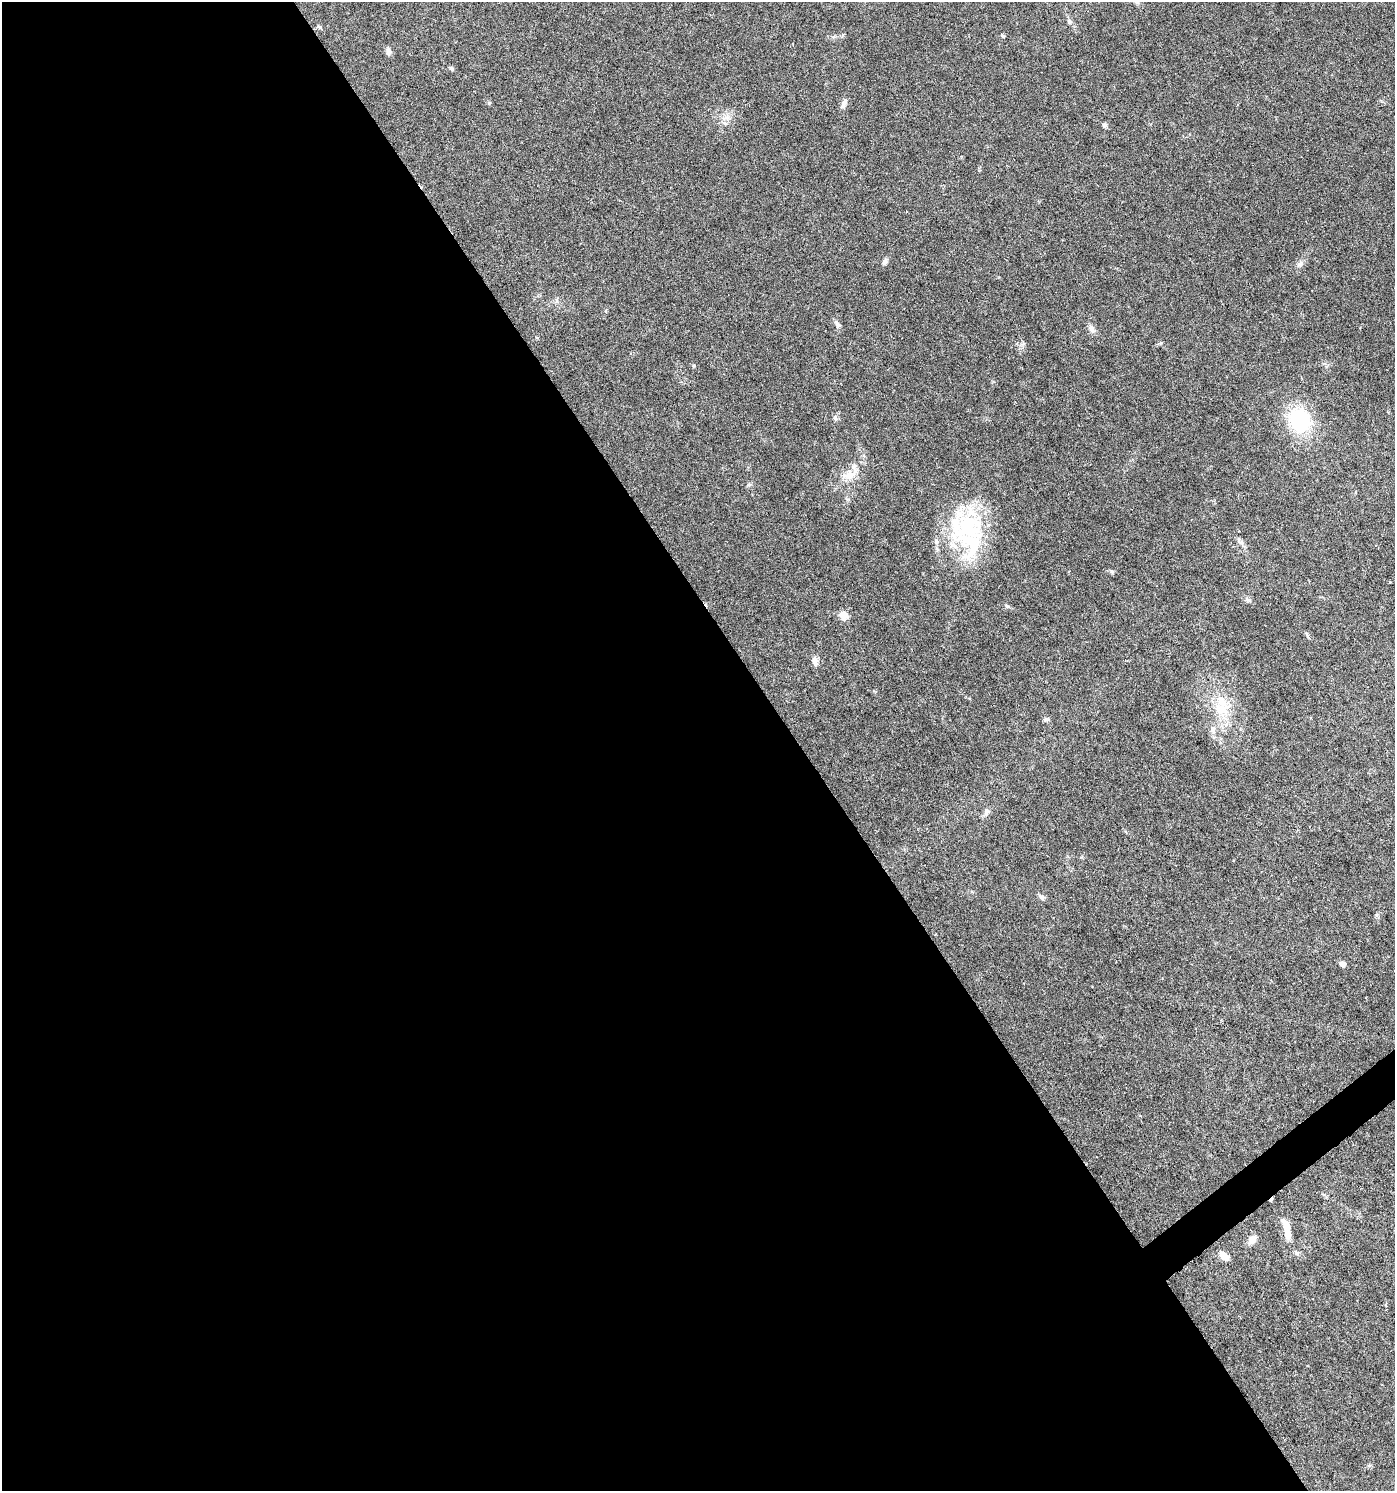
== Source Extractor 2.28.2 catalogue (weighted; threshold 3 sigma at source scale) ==
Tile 9 of 4 x 4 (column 1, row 3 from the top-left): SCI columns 197-1589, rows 1492-2980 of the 5902 x 5966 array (HDU 1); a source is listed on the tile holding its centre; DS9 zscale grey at full resolution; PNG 1397 x 1493 px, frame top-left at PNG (2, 2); no overlay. Shown black and unused: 58% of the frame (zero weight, under 5 of 9 exposures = <1% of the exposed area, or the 3 px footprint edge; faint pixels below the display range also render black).
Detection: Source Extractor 2.28.2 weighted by HDU 2 'WHT'; one run over the whole footprint, this tile lists its part. Background 0.0431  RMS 0.0026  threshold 0.0107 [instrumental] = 3 sigma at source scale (4.09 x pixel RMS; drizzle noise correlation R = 1.36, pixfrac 0.8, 0.0396/0.0396 arcsec/px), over >= 5 px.
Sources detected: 32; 1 cosmic-ray / hot-pixel residue — not listed; the other 31 listed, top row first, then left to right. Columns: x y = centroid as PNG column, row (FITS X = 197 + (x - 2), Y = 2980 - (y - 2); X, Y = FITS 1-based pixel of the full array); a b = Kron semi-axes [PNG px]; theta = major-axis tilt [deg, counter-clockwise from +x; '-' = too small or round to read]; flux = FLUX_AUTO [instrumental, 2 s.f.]
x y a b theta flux
1069 22 9 6 -49 0.64
319 27 6 5 - 0.39
1002 36 6 4 -34 0.32
388 52 11 7 90 0.87
451 68 7 4 -44 0.36
489 103 5 5 - 0.29
844 103 12 6 66 1.1
725 118 12 3 10 0.8
1104 125 7 6 - 0.49
884 262 9 6 58 0.68
1300 264 9 7 48 0.94
837 324 11 6 -55 0.83
1092 328 12 7 -63 1.1
835 418 8 5 -65 0.52
1299 420 21 19 -57 20
849 475 20 12 11 3.2
970 531 57 44 -75 27
1247 600 9 3 -21 0.46
1007 606 6 4 -19 0.35
844 615 5 5 - 6
815 661 11 7 -72 1.2
1221 709 22 17 -30 6.4
1046 719 7 5 1 0.51
1213 729 12 7 -75 1.3
986 812 12 7 87 0.9
1041 897 10 5 -38 0.71
1342 964 7 6 - 1.1
1286 1229 29 8 -77 3.5
1252 1240 11 9 49 1.7
1297 1253 7 5 -29 0.56
1224 1256 11 7 -36 1.9
Unlisted compact peaks at least as high as the median listed source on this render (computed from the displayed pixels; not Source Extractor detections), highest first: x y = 1111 571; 694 366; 1161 343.